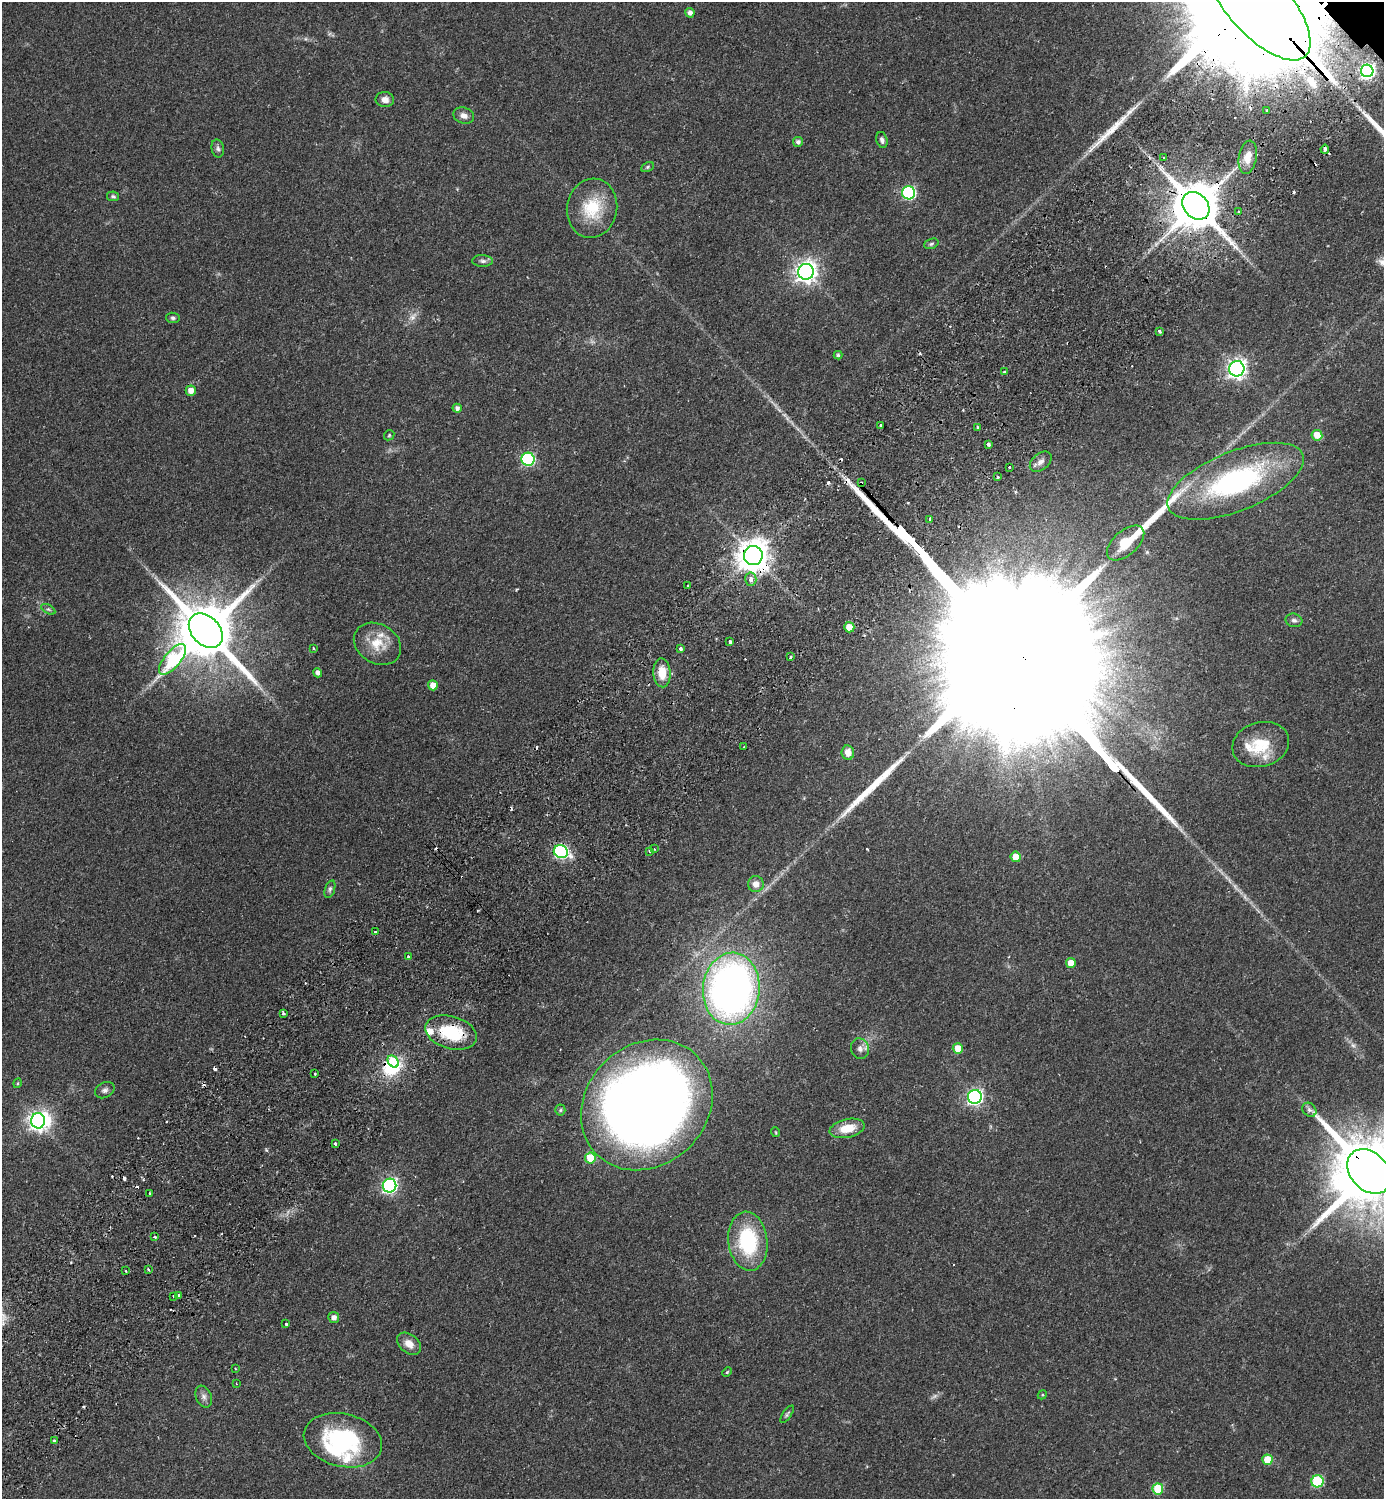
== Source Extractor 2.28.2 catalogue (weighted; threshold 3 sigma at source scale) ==
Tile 7 of 4 x 4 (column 3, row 2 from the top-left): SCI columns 3105-4486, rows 3037-4533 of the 6069 x 6073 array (HDU 1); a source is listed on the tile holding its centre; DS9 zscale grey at full resolution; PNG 1386 x 1501 px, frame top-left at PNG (2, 2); each listed source drawn as its Kron ellipse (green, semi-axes under 4 px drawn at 4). Shown black and unused: <1% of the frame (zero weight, under 2 of 3 exposures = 3% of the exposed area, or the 3 px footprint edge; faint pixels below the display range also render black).
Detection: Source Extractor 2.28.2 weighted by HDU 2 'WHT'; one run over the whole footprint, this tile lists its part. Background 0.142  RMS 0.0068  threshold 0.0305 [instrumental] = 3 sigma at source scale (4.5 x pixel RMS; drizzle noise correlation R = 1.50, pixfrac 1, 0.05/0.05 arcsec/px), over >= 5 px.
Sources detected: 143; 2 too faint to see at this stretch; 3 inside a brighter object's white glare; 18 cosmic-ray / hot-pixel residue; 4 long thin detections or spike segments (spike, bleed or trail) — neither listed nor drawn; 6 inside a brighter listed object's ellipse — not listed separately; the other 110 listed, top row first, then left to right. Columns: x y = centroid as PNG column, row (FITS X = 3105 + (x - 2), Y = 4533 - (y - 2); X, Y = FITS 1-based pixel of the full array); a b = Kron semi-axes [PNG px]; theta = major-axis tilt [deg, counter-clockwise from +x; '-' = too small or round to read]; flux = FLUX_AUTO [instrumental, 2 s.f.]
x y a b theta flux
1258 4 70 30 -48 51000
690 13 5 4 - 3
1367 71 6 6 - 150
385 100 9 7 -4 4.1
1267 110 3 3 - 1.1
464 116 11 8 -18 3.5
882 140 8 5 -74 2.2
798 142 5 5 - 2.1
218 148 9 6 -79 1.9
1325 149 4 4 - 3.5
1164 157 2 2 - 0.67
1248 157 17 9 80 7.6
647 167 7 4 28 0.97
909 193 6 6 - 91
113 196 6 5 - 1.1
1196 206 15 12 -48 3700
592 208 30 25 79 29
1239 212 3 3 - 1.7
931 244 7 5 20 1.2
483 261 10 5 -1 2.2
806 272 8 8 - 460
173 318 7 5 -8 1.3
1160 331 3 3 - 1
838 355 4 4 - 0.98
1237 369 7 7 - 310
1004 372 3 3 - 5
191 391 5 5 - 5.3
457 408 4 4 - 2.2
881 425 3 3 - 2.1
978 428 3 3 - 1.4
389 435 6 4 47 1
1317 435 5 5 - 9.5
988 444 3 3 - 2
528 459 6 6 - 85
1041 462 12 8 41 4
1009 467 3 2 - 0.87
998 477 3 3 - 0.96
1236 481 72 29 22 120
861 483 3 3 - 1.1
930 519 3 3 - 2
1126 543 22 12 41 17
753 555 9 9 - 1200
751 579 7 5 84 3.4
688 586 3 2 - 1.6
48 609 7 4 -30 1.2
1294 620 8 6 -14 2
849 627 5 5 - 8.2
206 631 20 14 -47 5500
730 641 3 3 - 4
377 644 25 19 -31 16
314 648 4 3 - 0.76
680 648 4 3 - 1.6
790 657 3 3 - 1.6
173 659 19 8 50 63
318 673 4 4 - 2.9
662 673 14 8 -86 11
433 685 5 5 - 7.3
1261 745 29 22 15 23
744 747 3 2 - 1
848 753 7 6 - 6
654 849 3 3 - 0.72
649 851 3 2 - 0.79
561 852 7 6 - 110
1016 857 5 5 - 10
756 884 8 8 - 4.6
330 889 9 5 72 1.6
375 932 3 2 - 0.62
408 956 3 3 - 1.1
1071 963 5 5 - 7.9
731 989 36 28 84 370
283 1013 3 3 - 1.4
451 1033 26 16 -16 34
958 1048 5 5 - 9.2
860 1049 10 9 - 3.4
393 1061 7 5 -50 80
315 1074 3 3 - 2.4
18 1083 5 3 - 0.68
105 1090 10 7 25 2.4
975 1097 7 7 - 190
647 1105 70 60 44 880
560 1110 5 5 - 1
1309 1110 8 6 -43 2.2
38 1121 7 7 - 350
847 1128 18 9 12 13
775 1132 5 3 - 0.57
335 1144 3 3 - 2.4
590 1158 5 5 - 22
1369 1171 25 18 -48 8400
390 1186 7 6 - 170
150 1193 3 3 - 1.5
155 1237 3 3 - 1.2
748 1241 30 19 -83 54
148 1269 4 3 - 0.83
126 1271 3 2 - 0.58
178 1295 3 3 - 3.1
173 1296 2 2 - 0.52
334 1318 5 5 - 3.3
286 1324 3 3 - 1.1
409 1344 13 9 -38 6.6
235 1368 3 2 - 0.52
727 1372 5 3 - 0.68
236 1384 3 2 - 0.44
1042 1395 5 4 - 0.68
204 1397 11 7 -67 2.9
787 1414 10 4 55 1.3
343 1440 40 26 -13 81
54 1441 4 3 - 3.2
1267 1460 5 5 - 13
1317 1481 6 6 - 55
1158 1489 5 5 - 28
Overlapping masked pixels (flux is a lower limit): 9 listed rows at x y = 1258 4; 1325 149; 1196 206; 861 483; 753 555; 561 852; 451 1033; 393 1061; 1369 1171
Isophote crosses this tile's border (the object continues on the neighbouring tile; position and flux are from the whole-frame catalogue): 2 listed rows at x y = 1258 4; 1369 1171